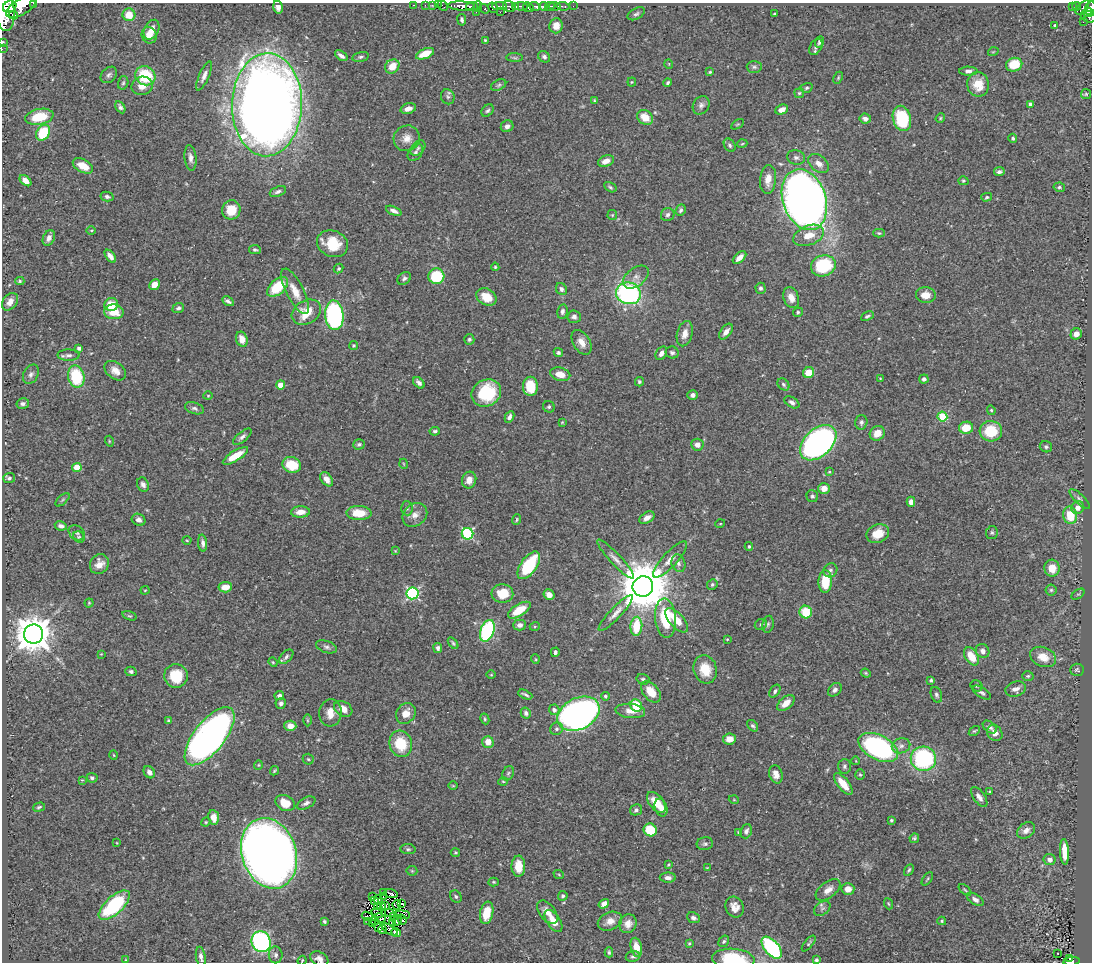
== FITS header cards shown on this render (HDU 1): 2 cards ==
NAXIS1  =                 1090
NAXIS2  =                  960

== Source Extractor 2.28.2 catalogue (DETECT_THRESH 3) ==
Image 1090 x 960 px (HDU 1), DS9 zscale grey, 1 PNG px = 1 image px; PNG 1094 x 964 px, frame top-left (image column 1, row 960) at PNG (2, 3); each listed source drawn as its Kron ellipse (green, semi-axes under 4 px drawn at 4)
Background 0.468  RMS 0.021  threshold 0.0622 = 3 sigma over >= 5 px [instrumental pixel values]
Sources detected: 434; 2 with non-positive FLUX_AUTO (blend fragments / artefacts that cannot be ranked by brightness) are neither listed nor drawn; the other 432 listed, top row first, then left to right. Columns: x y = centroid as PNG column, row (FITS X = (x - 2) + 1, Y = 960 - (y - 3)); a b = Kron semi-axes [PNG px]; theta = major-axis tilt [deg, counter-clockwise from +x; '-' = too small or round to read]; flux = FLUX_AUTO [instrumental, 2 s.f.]
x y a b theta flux
34 3 3 2 - 78
413 5 3 2 - 12
425 5 2 2 - 6.7
432 5 2 2 - 7.8
438 5 2 2 - 6.1
22 6 17 8 32 1400
443 6 5 2 - 12
462 6 13 4 -2 700
472 6 6 4 8 220
500 6 7 3 1 170
510 6 7 5 -15 200
516 6 3 3 - 71
521 6 7 3 -4 80
535 6 5 3 - 140
543 6 4 3 - 180
550 6 4 3 - 120
555 6 5 3 - 170
563 6 6 3 -8 59
573 6 2 2 - 2.6
1076 6 4 4 - 64
10 7 7 5 29 930
278 7 6 4 -74 7
478 7 5 3 - 28
528 7 5 4 - 490
1072 7 3 2 - 14
1082 7 9 3 47 57
493 8 5 4 - 110
1090 8 7 5 58 160
484 9 5 3 - 66
5 12 19 9 -85 3300
476 12 3 2 - 5
500 12 2 2 - 11
1088 12 5 2 - 99
636 14 9 5 28 3.5
774 14 3 2 - 1.2
13 15 5 3 - 200
129 15 6 6 - 25
1088 17 8 5 -25 200
462 20 6 4 -81 3.1
1083 22 2 2 - 3.7
1055 25 3 3 - 1.5
556 26 7 6 - 10
152 30 10 7 63 12
149 35 8 7 - 14
485 40 3 3 - 1.5
3 42 4 3 - 1.3
820 42 6 4 69 3.6
816 47 9 5 59 4.6
2 49 2 2 - 6.1
993 52 5 3 - 1.1
425 54 9 5 23 21
341 56 7 3 -36 5.6
360 57 8 5 13 3.1
544 57 6 5 - 3.8
515 58 8 4 -1 2.3
669 64 5 3 - 0.99
1014 65 8 7 - 35
392 66 8 6 44 20
754 67 7 6 - 3.5
968 71 9 4 -1 5
710 72 4 3 - 1.6
109 75 9 7 46 4.6
145 76 10 9 - 65
204 76 16 5 66 7.7
838 78 6 3 64 1.6
632 82 4 4 - 1.5
123 83 7 5 73 2.4
668 83 4 3 - 2.7
978 84 12 11 - 25
499 85 8 5 27 2.9
142 86 11 9 15 13
806 88 6 4 18 2.6
799 93 5 4 - 2.2
1086 94 5 5 - 1.8
448 97 8 6 -68 3.5
594 101 4 3 - 1.8
1030 104 4 4 - 6.1
267 105 51 35 89 2400
701 105 10 7 56 5.5
120 107 6 4 -61 3.7
408 108 8 5 16 8.8
782 110 6 4 25 9
488 111 7 5 43 3.2
39 117 14 7 11 46
645 117 8 7 - 21
902 118 13 9 -76 88
940 118 5 4 - 1.6
865 119 6 5 - 6.3
738 124 7 4 30 1.8
507 126 6 5 - 5.6
43 133 8 6 57 62
407 138 13 12 - 14
1013 138 4 4 - 2.6
742 144 5 3 - 1.4
730 145 7 5 -58 3
418 148 9 6 46 3.9
415 152 9 6 52 4.6
796 157 9 7 -12 5.3
190 158 13 6 -84 7.6
606 161 8 5 23 9.7
819 163 12 8 -39 11
83 166 11 6 -27 21
999 172 5 4 - 3.8
768 179 14 8 84 13
26 181 7 4 -40 11
963 181 5 4 - 1.7
610 187 7 4 -31 2.5
1059 187 5 4 - 2.4
278 192 8 5 21 4.3
107 197 6 5 - 3.8
987 197 5 4 - 2.1
804 200 31 21 -71 1200
231 210 9 9 - 29
681 210 6 4 66 3.2
394 211 8 4 -23 5.4
612 215 5 5 - 1.6
668 215 7 6 - 4.6
91 230 5 3 - 1.4
879 233 5 4 - 2
809 235 16 9 21 22
49 238 8 5 64 5.8
332 244 16 13 -22 44
255 250 6 4 -9 2.7
110 256 7 4 -52 7.4
739 257 8 4 43 9.7
823 266 13 10 17 87
495 267 4 4 - 1.8
338 269 5 4 - 2.1
436 276 8 7 - 61
636 277 15 9 37 9.6
404 278 7 5 39 3.6
20 281 4 4 - 2.1
154 285 6 5 - 17
278 287 12 7 42 55
760 288 5 5 - 3.5
561 289 6 5 - 4.6
295 291 25 8 -63 21
628 293 12 11 - 240
926 295 10 8 -7 16
486 297 10 8 -31 25
791 298 11 7 -69 12
228 301 6 3 -29 3.9
10 302 10 7 52 11
111 305 7 6 - 29
178 308 6 4 21 3.6
562 311 7 5 78 4.4
114 312 10 7 -4 25
306 312 15 11 30 35
798 312 5 4 - 2.4
334 315 15 9 -86 260
867 316 7 4 26 2.7
574 317 6 6 - 5.2
726 332 9 5 53 7.9
685 334 13 7 75 12
1076 334 6 5 - 9
242 339 8 5 -70 13
469 339 5 5 - 2.4
582 342 13 8 -59 13
354 345 4 4 - 1.8
79 348 4 3 - 4.2
558 353 5 4 - 3.1
661 353 7 5 58 7.2
672 353 7 6 - 3.8
69 355 11 5 0 5.1
115 371 12 8 -37 11
809 373 5 5 - 26
31 374 10 7 63 5.5
560 374 10 6 -15 16
76 377 11 8 -78 81
880 378 3 2 - 1.1
924 379 4 4 - 4.5
639 382 4 4 - 2.4
419 383 7 4 -46 4.8
783 384 7 5 -47 3
280 385 4 4 - 21
530 386 10 7 90 42
486 393 15 13 30 87
693 395 5 5 - 4.4
208 396 4 4 - 1.5
792 402 8 5 -31 4.7
23 403 6 5 - 4.2
549 407 6 5 - 2.5
194 408 10 5 -17 4.1
991 410 5 4 - 2
942 416 5 5 - 72
509 417 6 4 61 4.6
562 422 4 3 - 1.3
861 422 7 6 - 3.5
966 428 7 6 - 25
435 431 5 4 - 2.5
991 431 11 10 - 53
877 433 8 7 - 15
242 437 11 5 40 4.8
109 441 5 3 - 1.3
818 443 21 13 43 640
359 444 6 5 - 2.8
697 445 6 6 - 7.5
1046 447 6 5 - 3.1
235 456 14 5 31 27
404 464 5 3 - 1.1
292 465 9 8 - 37
77 467 4 4 - 35
829 472 3 3 - 1.5
9 478 6 5 - 3.1
327 479 8 5 -52 12
469 480 8 7 - 12
143 484 7 6 - 5
824 488 6 5 - 13
812 496 6 5 - 3.4
1080 499 13 5 -45 4
62 500 8 4 42 2
911 502 5 4 - 6.9
407 508 7 6 - 3.2
1078 508 6 6 - 9.1
300 512 9 5 2 11
359 513 12 7 -2 32
415 515 13 10 40 12
1070 515 8 7 - 34
647 518 8 5 31 9.6
139 520 7 6 - 6.2
516 520 5 3 - 1.9
720 524 5 3 - 1.2
61 526 6 4 -9 5
77 533 9 6 -36 3.9
992 533 6 6 - 3
468 534 6 6 - 140
878 534 11 9 23 26
79 537 6 5 - 1.7
187 540 4 3 - 1.2
203 543 8 4 -84 5.2
749 546 4 3 - 2.2
395 551 4 4 - 1.3
616 559 26 5 -47 10
670 559 23 7 47 15
678 563 9 6 -70 5.4
99 564 10 9 - 13
529 565 16 8 55 83
1052 568 8 7 - 18
830 570 7 6 - 4.2
825 581 11 6 88 39
712 585 5 5 - 2.4
643 586 10 10 - 8700
225 587 7 5 6 16
145 590 4 4 - 1.3
1051 590 5 5 - 2.4
413 593 6 6 - 210
502 593 11 9 -4 32
1078 594 7 4 35 2.3
549 595 6 5 - 9.3
89 603 4 4 - 1.7
519 610 13 6 31 33
806 612 6 6 - 41
616 613 24 5 46 11
129 616 7 4 -18 2.4
666 618 19 10 -85 62
677 620 15 7 -47 23
761 624 6 5 - 3
768 624 8 5 79 2.8
520 625 6 5 - 5.6
535 626 5 3 - 1.4
636 626 9 6 85 45
487 631 11 6 70 200
33 634 10 9 - 3600
727 639 3 3 - 1.2
453 643 7 4 -55 2.5
326 647 11 5 -19 4.4
438 648 5 4 - 4
983 651 7 6 - 7.3
555 652 5 3 - 3.2
101 654 3 3 - 0.98
971 656 10 6 -57 26
286 657 9 5 46 4.1
1043 657 13 9 -23 18
535 659 5 3 - 1.2
273 662 5 4 - 1.6
705 669 14 11 -73 31
1077 670 7 6 - 2.3
131 671 5 4 - 3.7
866 673 5 4 - 1.8
491 675 4 3 - 1.1
176 676 12 11 - 43
1028 676 5 4 - 2.1
643 679 6 5 - 2.8
931 680 4 3 - 2.3
977 686 6 5 - 2.2
1016 689 10 7 15 7.2
835 690 8 5 45 5.1
775 691 7 4 55 3.7
651 692 12 7 -51 21
982 693 10 5 -33 3.6
525 695 7 2 -25 2.9
936 695 8 5 -70 3.3
279 696 5 4 - 4
605 696 4 4 - 2.4
281 703 6 5 - 4.3
786 703 10 6 38 15
636 706 6 5 - 50
343 709 10 7 -31 14
554 710 5 5 - 5.1
630 711 15 7 -5 13
330 713 13 11 84 17
406 713 11 9 56 15
526 713 6 5 - 3.9
578 714 22 15 26 780
485 719 5 4 - 2
307 720 6 4 -90 1.8
169 721 4 4 - 2.4
290 726 6 5 - 11
753 726 6 4 -49 2.7
990 727 8 5 -39 4.8
556 729 7 6 - 3.6
974 731 6 4 34 1.8
995 733 8 7 - 9.9
210 736 35 15 51 880
729 739 6 5 - 13
488 742 6 5 - 15
401 744 13 11 -74 46
901 746 9 7 14 6.3
878 747 21 12 -27 310
114 755 5 3 - 1.3
308 759 5 5 - 2.2
923 759 13 12 - 160
856 761 4 3 - 1
258 765 5 4 - 1.6
845 766 7 6 - 3.6
274 771 5 3 - 1.9
149 772 6 5 - 7.2
508 773 7 5 67 3.1
776 774 9 6 -74 9.6
860 775 5 5 - 1.9
92 778 5 5 - 3.3
82 780 3 3 - 1.1
503 781 5 3 - 1.4
843 784 13 5 -51 24
453 786 5 3 - 1.3
990 792 4 2 - 2
979 797 11 5 -55 7
734 800 5 3 - 1.1
656 802 12 7 -51 24
285 803 10 7 -26 27
306 803 10 5 27 5.2
39 807 6 3 16 2
661 808 9 6 -74 13
636 810 6 5 - 3.7
214 817 7 5 -82 14
891 820 4 3 - 2
206 822 5 4 - 1.5
650 830 7 6 - 50
1026 830 10 7 39 7
746 831 7 5 72 4.8
738 832 4 3 - 1.4
914 838 5 4 - 2.4
117 843 3 2 - 0.9
705 844 8 6 4 3.6
408 849 7 5 -8 2.7
455 852 5 4 - 1.7
1064 852 13 4 -87 22
269 853 36 27 -72 2000
1050 860 6 5 - 7.1
669 865 4 3 - 1.6
518 866 10 7 -88 22
707 868 3 3 - 1.1
909 870 6 4 60 2.7
412 871 5 5 - 1.8
559 875 5 3 - 1.3
668 878 8 5 0 6.2
927 879 8 3 54 1.8
494 882 5 4 - 1.7
848 889 6 6 - 12
828 890 14 8 37 11
965 890 7 3 -39 1.8
383 893 3 2 - 0.33
391 893 6 3 -18 3.9
563 896 5 5 - 2.8
373 897 2 2 - 1.1
383 897 3 2 - 0.57
456 897 6 5 - 2.7
975 899 9 5 -32 5.7
378 900 5 3 - 0.28
374 901 4 2 - 2
402 903 3 2 - 0.55
604 904 5 4 - 7
888 904 6 3 -69 1.6
114 905 19 8 43 120
386 905 4 2 - 1.4
397 905 5 4 - 1.2
382 906 4 2 - 0.57
377 907 4 2 - 0.56
735 907 10 9 - 12
822 908 9 6 37 4.1
547 912 13 7 -52 13
377 913 6 3 -26 0.23
390 913 5 2 - 0.86
487 913 11 6 78 30
403 915 7 2 -6 1.7
367 916 6 2 -27 1
394 916 3 2 - 1.5
380 918 5 3 - 0.0025
693 918 6 5 - 4.6
402 919 5 2 - 0.86
374 920 3 2 - 0.13
324 921 3 3 - 2.1
368 921 2 2 - 1.6
397 921 5 2 - 0.04
553 921 12 6 -56 18
610 921 12 9 24 11
942 921 4 4 - 2
393 922 4 2 - 0.84
373 924 4 2 - 1.1
628 924 9 8 - 10
379 928 3 2 - 0.86
382 929 4 2 - 1.3
390 930 9 3 -32 2.9
396 933 5 4 - 11
724 941 6 5 - 2.6
261 942 11 9 -65 260
689 943 3 2 - 1.7
809 943 10 3 51 2.1
636 947 9 5 -77 15
772 948 13 7 -50 150
609 952 5 3 - 2.3
1058 953 2 2 - 1.4
276 955 8 7 - 4.7
633 956 7 5 7 3
201 957 10 5 -81 6.6
319 959 10 7 -28 8
733 959 21 10 -4 74
1070 959 3 3 - 22
126 960 3 2 - 0.83
302 960 5 3 - 1.3
816 960 4 3 - 3
1072 961 8 3 7 60
At the frame edge (FLAGS 8, measured only in part): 10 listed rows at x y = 34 3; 22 6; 1090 8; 5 12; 3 42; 2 49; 319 959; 733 959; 302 960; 1072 961
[2 non-positive-flux detections neither listed nor drawn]